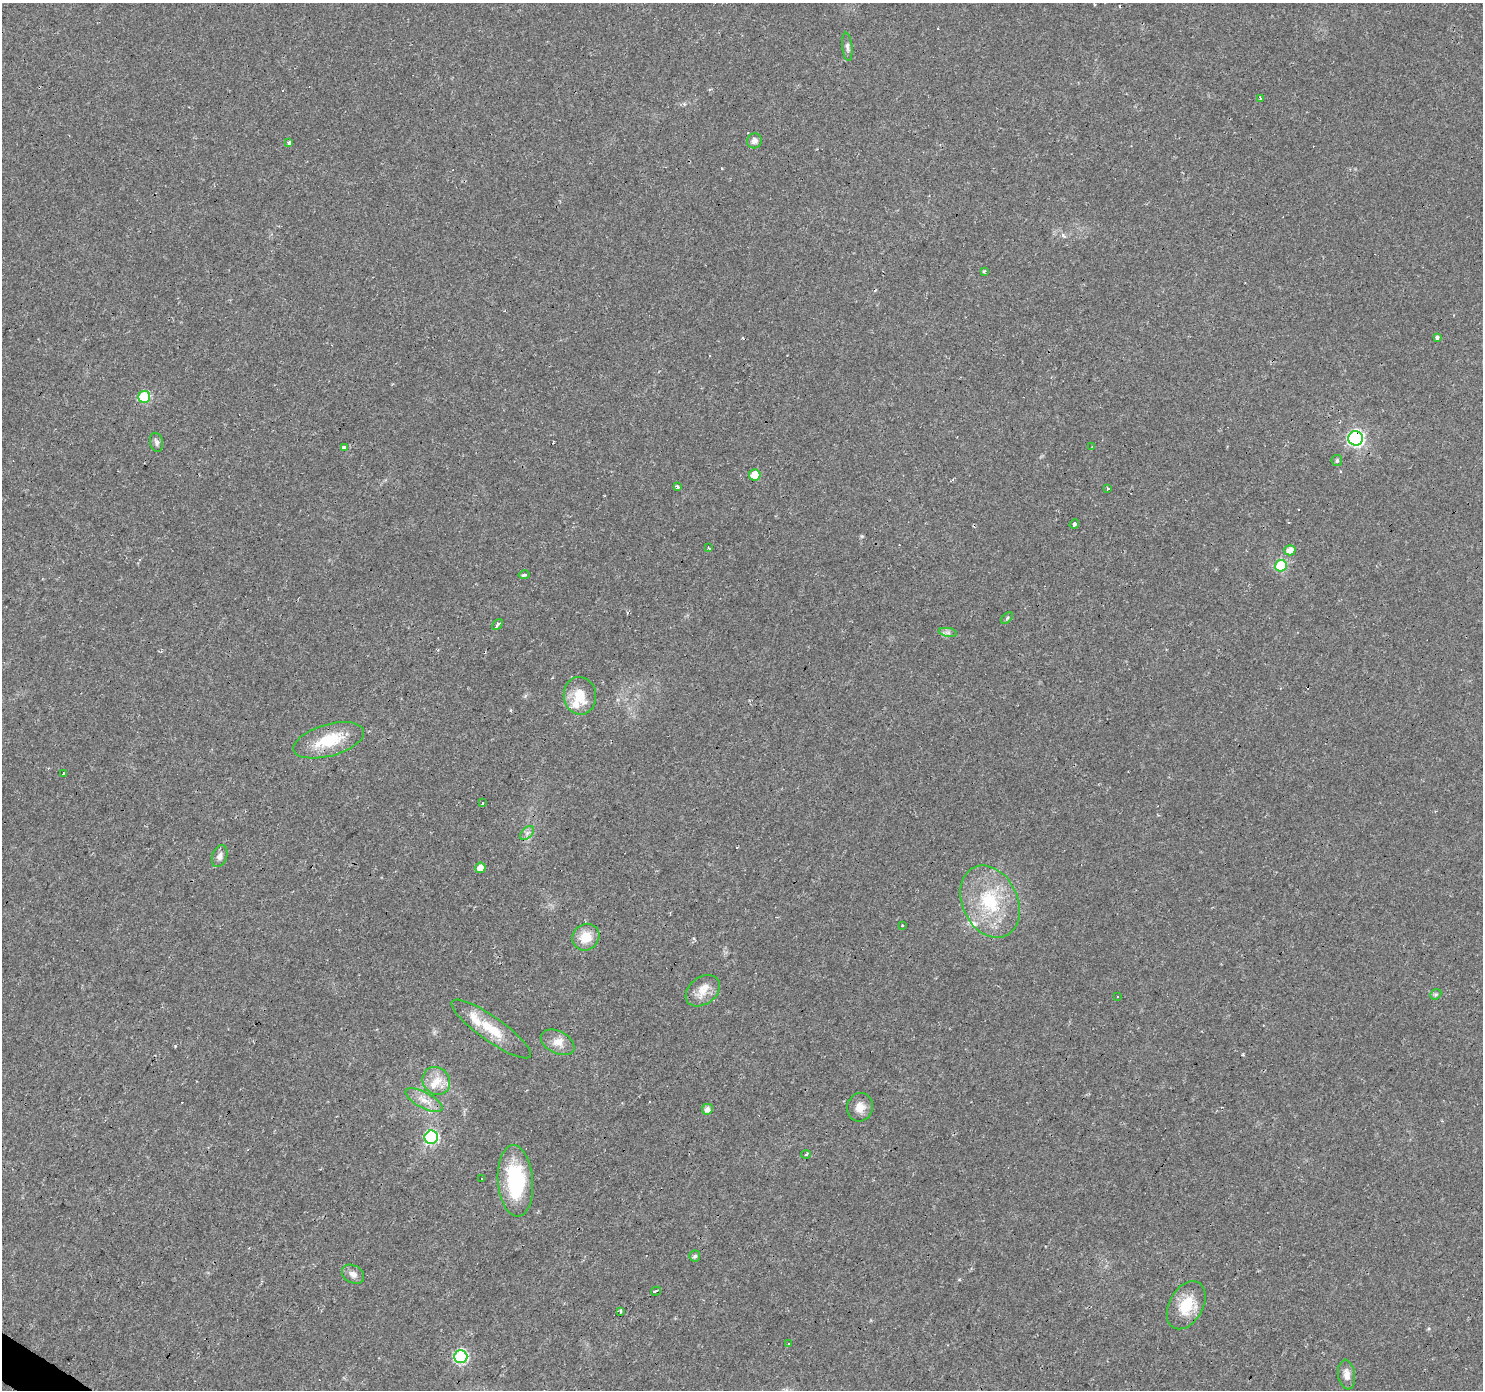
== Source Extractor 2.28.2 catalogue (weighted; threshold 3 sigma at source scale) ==
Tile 7 of 4 x 4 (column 3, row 2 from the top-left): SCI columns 2962-4442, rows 2957-4344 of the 5924 x 5980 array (HDU 1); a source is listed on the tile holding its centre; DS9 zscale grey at full resolution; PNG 1485 x 1392 px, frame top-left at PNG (2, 3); each listed source drawn as its Kron ellipse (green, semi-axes under 4 px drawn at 4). Shown black and unused: <1% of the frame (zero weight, under 2 of 3 exposures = <1% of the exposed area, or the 3 px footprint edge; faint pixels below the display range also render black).
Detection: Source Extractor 2.28.2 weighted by HDU 2 'WHT'; one run over the whole footprint, this tile lists its part. Background 0.0235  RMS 0.0031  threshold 0.014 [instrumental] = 3 sigma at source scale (4.5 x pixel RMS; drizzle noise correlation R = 1.50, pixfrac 1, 0.0396/0.0396 arcsec/px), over >= 5 px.
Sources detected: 78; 18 cosmic-ray / hot-pixel residue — neither listed nor drawn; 6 inside a brighter listed object's ellipse — not listed separately; the other 54 listed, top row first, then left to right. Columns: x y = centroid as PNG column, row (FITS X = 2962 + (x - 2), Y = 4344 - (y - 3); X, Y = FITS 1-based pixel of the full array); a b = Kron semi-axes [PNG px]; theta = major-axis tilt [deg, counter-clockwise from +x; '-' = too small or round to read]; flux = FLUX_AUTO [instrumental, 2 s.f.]
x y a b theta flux
847 47 14 5 -85 1.1
1260 99 3 3 - 3.9
754 141 7 7 - 1.4
289 143 3 3 - 0.79
984 271 3 3 - 0.5
1437 337 4 3 - 1.1
144 397 6 6 - 23
1356 438 7 7 - 75
156 442 9 6 -78 0.94
344 447 4 3 - 1.9
1092 447 3 2 - 0.26
1337 461 5 5 - 0.63
755 475 5 5 - 7.1
677 487 3 3 - 0.94
1108 488 3 3 - 0.78
1074 524 5 3 - 3
708 548 3 3 - 0.77
1290 550 5 5 - 2.6
1281 566 6 6 - 21
524 575 5 4 - 0.9
1007 618 7 4 47 0.48
497 624 6 3 50 1.4
948 632 9 4 -9 0.86
580 696 19 16 -84 6.8
329 740 36 16 16 12
64 773 4 3 - 0.9
482 803 3 3 - 5.6
527 833 8 5 45 1
220 856 11 7 70 1.6
480 868 5 5 - 3.2
990 902 38 27 -65 21
902 925 3 2 - 0.47
586 937 14 12 43 6.1
703 991 19 13 37 4.5
1436 994 6 4 42 0.51
1117 996 3 2 - 0.54
491 1029 48 12 -35 9.5
558 1042 18 11 -27 3.3
436 1081 14 13 - 4.5
424 1100 20 8 -28 3.3
860 1107 14 12 71 3
707 1109 5 5 - 1.5
431 1137 7 6 - 50
806 1154 5 3 - 0.4
481 1178 3 3 - 2.7
515 1181 36 17 -85 26
695 1256 5 5 - 0.82
353 1274 12 8 -29 1.9
656 1291 5 3 - 3.3
1186 1305 26 17 61 9.3
621 1311 3 3 - 5.9
788 1344 3 3 - 0.32
461 1357 6 6 - 42
1347 1375 15 8 -82 2.4
Overlapping masked pixels (flux is a lower limit): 2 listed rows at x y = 1356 438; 461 1357